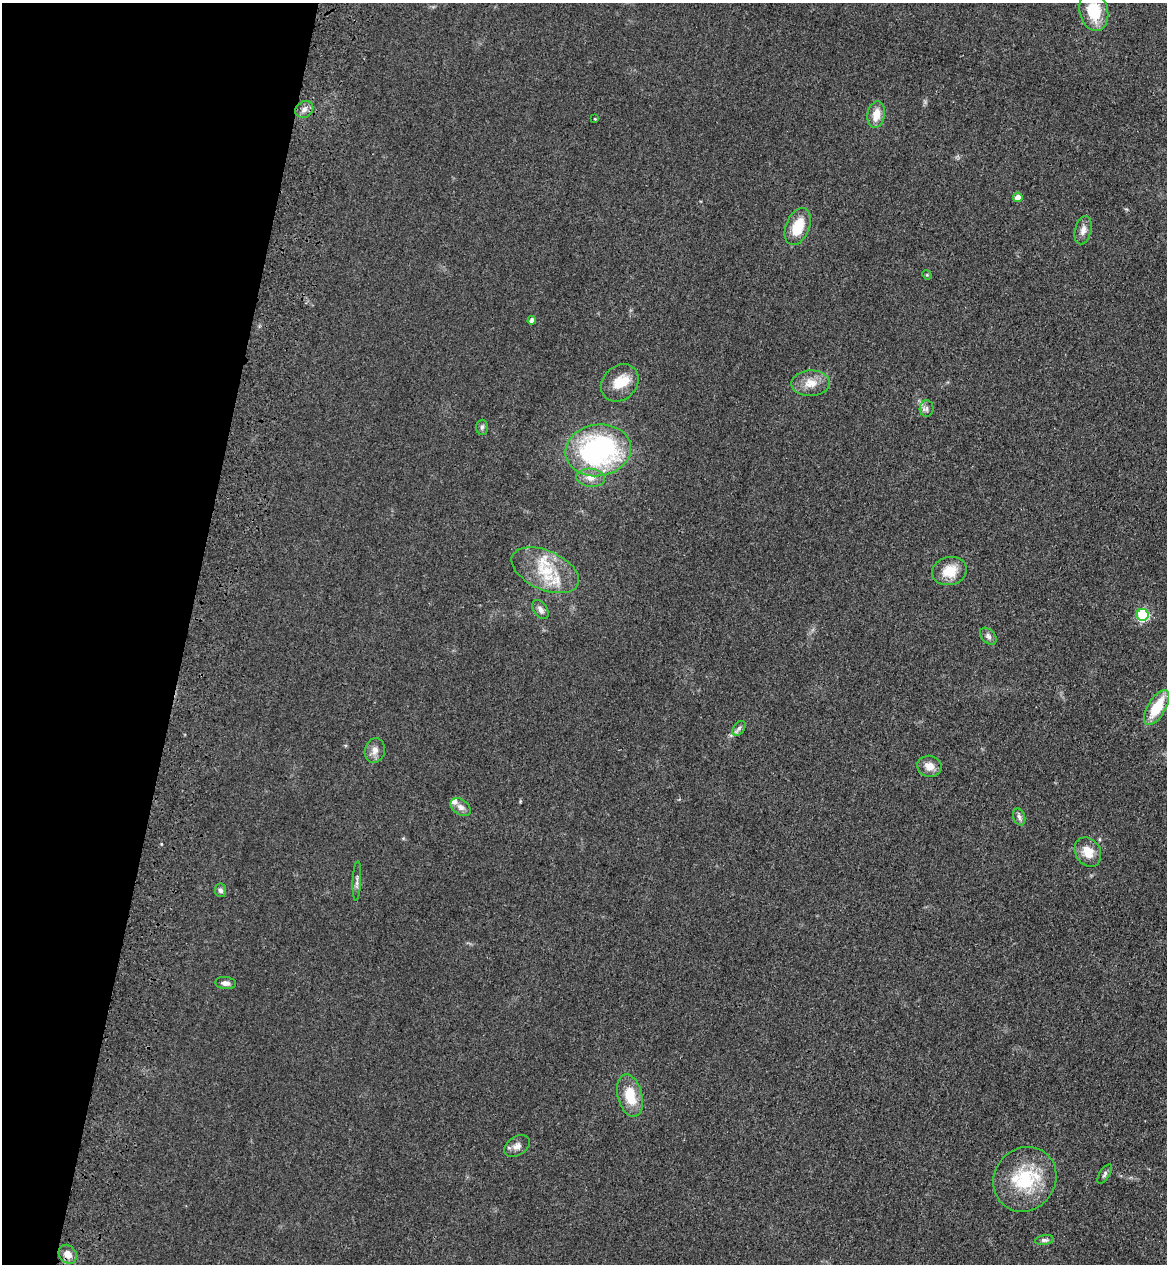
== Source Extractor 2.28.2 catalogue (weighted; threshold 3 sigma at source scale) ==
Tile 9 of 4 x 4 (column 1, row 3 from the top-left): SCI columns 241-1405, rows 1300-2561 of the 5260 x 5122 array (HDU 1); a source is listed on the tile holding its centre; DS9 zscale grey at full resolution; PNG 1169 x 1266 px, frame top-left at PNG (2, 3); each listed source drawn as its Kron ellipse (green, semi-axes under 4 px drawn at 4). Shown black and unused: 16% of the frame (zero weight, under 3 of 4 exposures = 6% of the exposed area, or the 3 px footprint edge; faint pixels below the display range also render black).
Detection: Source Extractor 2.28.2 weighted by HDU 2 'WHT'; one run over the whole footprint, this tile lists its part. Background 0.0581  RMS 0.007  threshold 0.0313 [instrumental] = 3 sigma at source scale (4.5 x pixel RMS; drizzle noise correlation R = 1.50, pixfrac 1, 0.05/0.05 arcsec/px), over >= 5 px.
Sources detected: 40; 4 inside a brighter listed object's ellipse — not listed separately; the other 36 listed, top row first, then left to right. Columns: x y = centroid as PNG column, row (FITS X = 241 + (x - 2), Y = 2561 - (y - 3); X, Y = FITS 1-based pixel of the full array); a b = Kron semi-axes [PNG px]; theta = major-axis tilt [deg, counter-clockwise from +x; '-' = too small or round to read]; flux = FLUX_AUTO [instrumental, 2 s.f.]
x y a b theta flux
1094 11 20 14 -77 23
304 109 9 8 - 3.5
876 115 13 8 80 9.3
595 119 3 2 - 0.51
1018 197 5 5 - 6.1
798 227 19 11 68 19
1083 230 14 8 76 4.2
927 275 5 4 - 0.74
532 320 4 4 - 3.6
620 383 20 16 45 15
811 383 19 13 2 9.9
927 408 8 7 - 2.3
482 427 7 6 - 1.6
598 450 33 26 9 140
590 478 14 9 -7 6.1
545 570 36 19 -24 29
949 571 17 14 15 15
541 610 10 6 -55 3
1143 615 6 6 - 71
988 636 10 6 -46 2.6
1157 708 20 9 59 23
739 728 8 5 54 2
375 750 12 10 73 4.6
929 766 12 10 -9 6.4
461 807 11 7 -36 4
1019 817 8 5 -70 2.1
1088 852 15 12 -58 11
357 881 20 4 87 2.6
220 890 7 5 -81 1.9
226 983 10 6 -6 3.2
630 1096 21 12 -75 19
517 1146 14 9 33 4.6
1105 1174 11 5 57 1.8
1025 1179 33 30 53 41
1044 1240 9 5 8 1.8
68 1254 10 8 -50 6.5
Overlapping masked pixels (flux is a lower limit): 1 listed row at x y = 68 1254
Isophote crosses this tile's border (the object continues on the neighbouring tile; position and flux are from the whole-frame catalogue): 1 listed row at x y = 1094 11